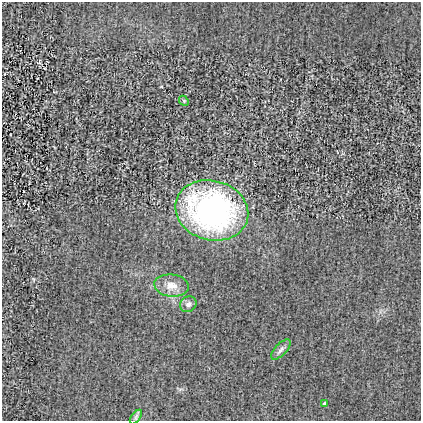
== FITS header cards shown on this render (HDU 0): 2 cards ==
NAXIS1  =                  419
NAXIS2  =                  419

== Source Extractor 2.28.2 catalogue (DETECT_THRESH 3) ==
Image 419 x 419 px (HDU 0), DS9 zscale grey, 1 PNG px = 1 image px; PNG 423 x 423 px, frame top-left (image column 1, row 419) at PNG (2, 2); each listed source drawn as its Kron ellipse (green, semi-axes under 4 px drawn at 4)
Background 7.21e-04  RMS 0.022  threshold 0.0647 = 3 sigma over >= 5 px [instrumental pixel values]
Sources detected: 7; all 7 listed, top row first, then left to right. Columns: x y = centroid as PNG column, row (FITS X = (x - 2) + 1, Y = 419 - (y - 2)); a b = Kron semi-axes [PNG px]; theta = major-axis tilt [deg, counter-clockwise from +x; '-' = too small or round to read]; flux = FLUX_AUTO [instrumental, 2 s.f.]
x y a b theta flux
184 101 5 4 - 1.7
212 210 37 29 -16 390
172 285 17 11 -6 16
188 304 8 7 - 5.9
281 349 13 6 46 5.3
324 403 4 3 - 1.9
136 417 8 4 54 3.2